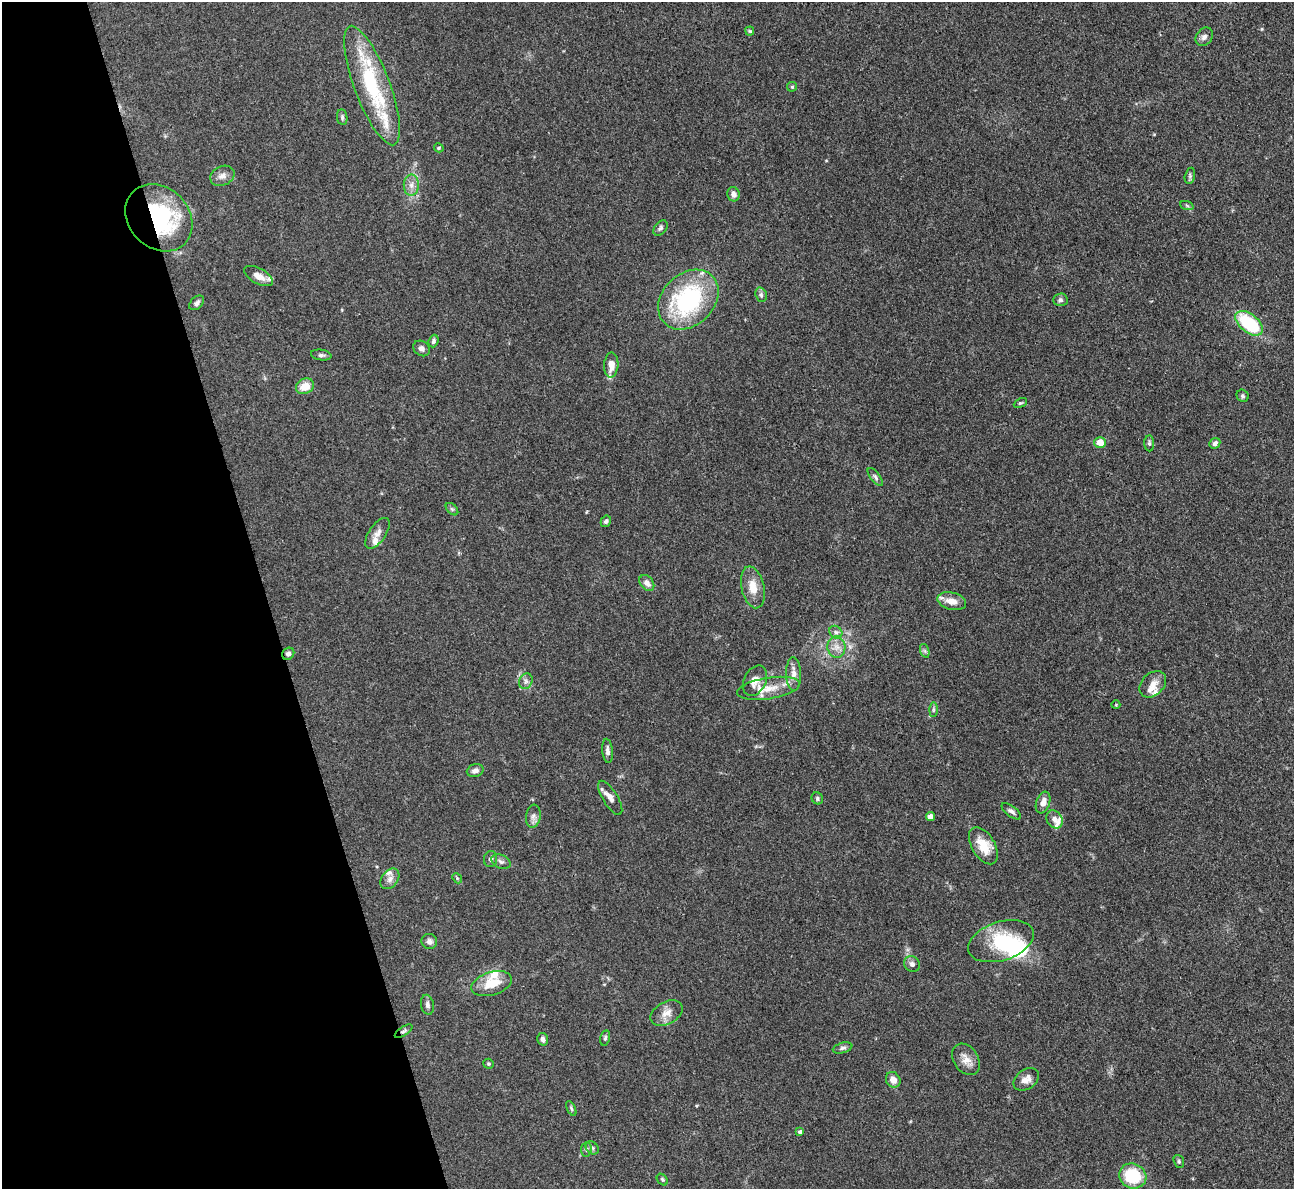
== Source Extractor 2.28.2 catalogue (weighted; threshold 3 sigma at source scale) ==
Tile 5 of 4 x 4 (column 1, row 2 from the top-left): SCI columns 1-1292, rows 2637-3823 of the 5170 x 5151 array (HDU 1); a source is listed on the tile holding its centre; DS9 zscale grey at full resolution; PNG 1296 x 1191 px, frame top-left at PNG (2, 2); each listed source drawn as its Kron ellipse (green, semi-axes under 4 px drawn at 4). Shown black and unused: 20% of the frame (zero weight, under 3 of 4 exposures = <1% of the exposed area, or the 3 px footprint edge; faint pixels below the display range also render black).
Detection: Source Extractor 2.28.2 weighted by HDU 2 'WHT'; one run over the whole footprint, this tile lists its part. Background 0.105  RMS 0.006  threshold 0.0269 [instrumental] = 3 sigma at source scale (4.5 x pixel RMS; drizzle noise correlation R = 1.50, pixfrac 1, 0.05/0.05 arcsec/px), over >= 5 px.
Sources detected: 97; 4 inside a brighter object's white glare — neither listed nor drawn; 11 inside a brighter listed object's ellipse — not listed separately; the other 82 listed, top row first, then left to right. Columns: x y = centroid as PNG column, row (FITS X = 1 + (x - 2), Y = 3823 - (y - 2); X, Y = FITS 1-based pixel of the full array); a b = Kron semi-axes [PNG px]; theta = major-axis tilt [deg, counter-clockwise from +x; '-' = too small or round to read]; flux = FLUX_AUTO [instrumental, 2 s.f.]
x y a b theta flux
750 31 4 4 - 0.68
1204 37 10 8 53 2.4
372 85 63 18 -69 56
792 87 5 4 - 0.8
342 117 8 5 -82 1.3
439 148 5 4 - 0.86
222 176 13 9 26 3.8
1190 176 8 5 76 1.3
411 185 10 7 89 3.7
733 194 7 6 - 2.3
1187 206 7 4 -20 0.98
159 218 37 30 -46 72
660 228 9 5 51 1.4
259 276 16 7 -29 5.4
761 295 7 5 -70 1.5
688 300 34 26 44 75
1060 300 7 6 - 1.6
197 303 8 5 44 1.9
1249 323 16 9 -39 39
433 341 6 5 - 1.4
422 348 9 7 -36 2.3
321 355 10 5 -9 1.5
611 365 12 7 87 6.1
305 386 9 7 25 8.9
1243 396 6 5 - 1.2
1020 403 7 4 26 0.8
1100 442 6 5 - 7.8
1149 443 8 5 -87 1.2
1215 443 6 5 - 1.9
875 477 11 4 -52 1.5
452 509 7 4 -45 1.1
606 521 6 5 - 1.3
377 533 17 8 56 4.5
647 583 9 6 -49 3.7
753 587 21 11 -77 8.7
952 601 15 8 -15 6.5
836 632 7 5 -44 1.6
836 647 10 9 - 4.3
925 651 7 4 -71 1.1
288 654 6 5 - 1.8
793 674 16 7 -89 4.1
526 681 8 6 64 2
755 681 16 11 63 5.8
1153 684 15 11 46 5.7
769 688 32 10 9 10
1116 705 4 4 - 0.57
933 710 7 4 90 1.1
607 751 12 5 -84 2.1
475 771 8 6 17 2.3
610 798 19 7 -59 4
817 798 6 5 - 1.1
1043 802 11 6 70 4.3
1011 811 11 5 -37 1.9
533 816 11 7 81 2.7
930 816 4 4 - 4
1054 819 9 7 -56 3.4
983 846 21 11 -59 12
491 859 8 6 73 1.7
501 862 10 6 -24 2.2
457 878 5 4 - 0.69
390 879 11 8 51 3.1
429 941 8 7 - 2.3
1001 941 34 19 17 30
912 964 8 7 - 2.2
492 984 21 11 17 13
427 1005 10 6 -79 2.1
667 1013 17 11 28 5.6
404 1031 10 4 33 1.3
605 1038 8 5 79 1.2
543 1039 6 5 - 1.9
843 1048 10 5 15 1.6
966 1059 17 12 -56 5.9
488 1064 5 5 - 0.8
1026 1079 14 9 35 4.8
893 1080 8 7 - 5
571 1108 8 4 -64 1
800 1132 4 4 - 1.6
592 1148 7 5 -45 1.3
586 1149 7 5 83 1.2
1179 1161 7 5 -71 0.95
1133 1176 14 12 -25 25
662 1180 6 4 -49 0.93
Overlapping masked pixels (flux is a lower limit): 3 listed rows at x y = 159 218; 288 654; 404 1031